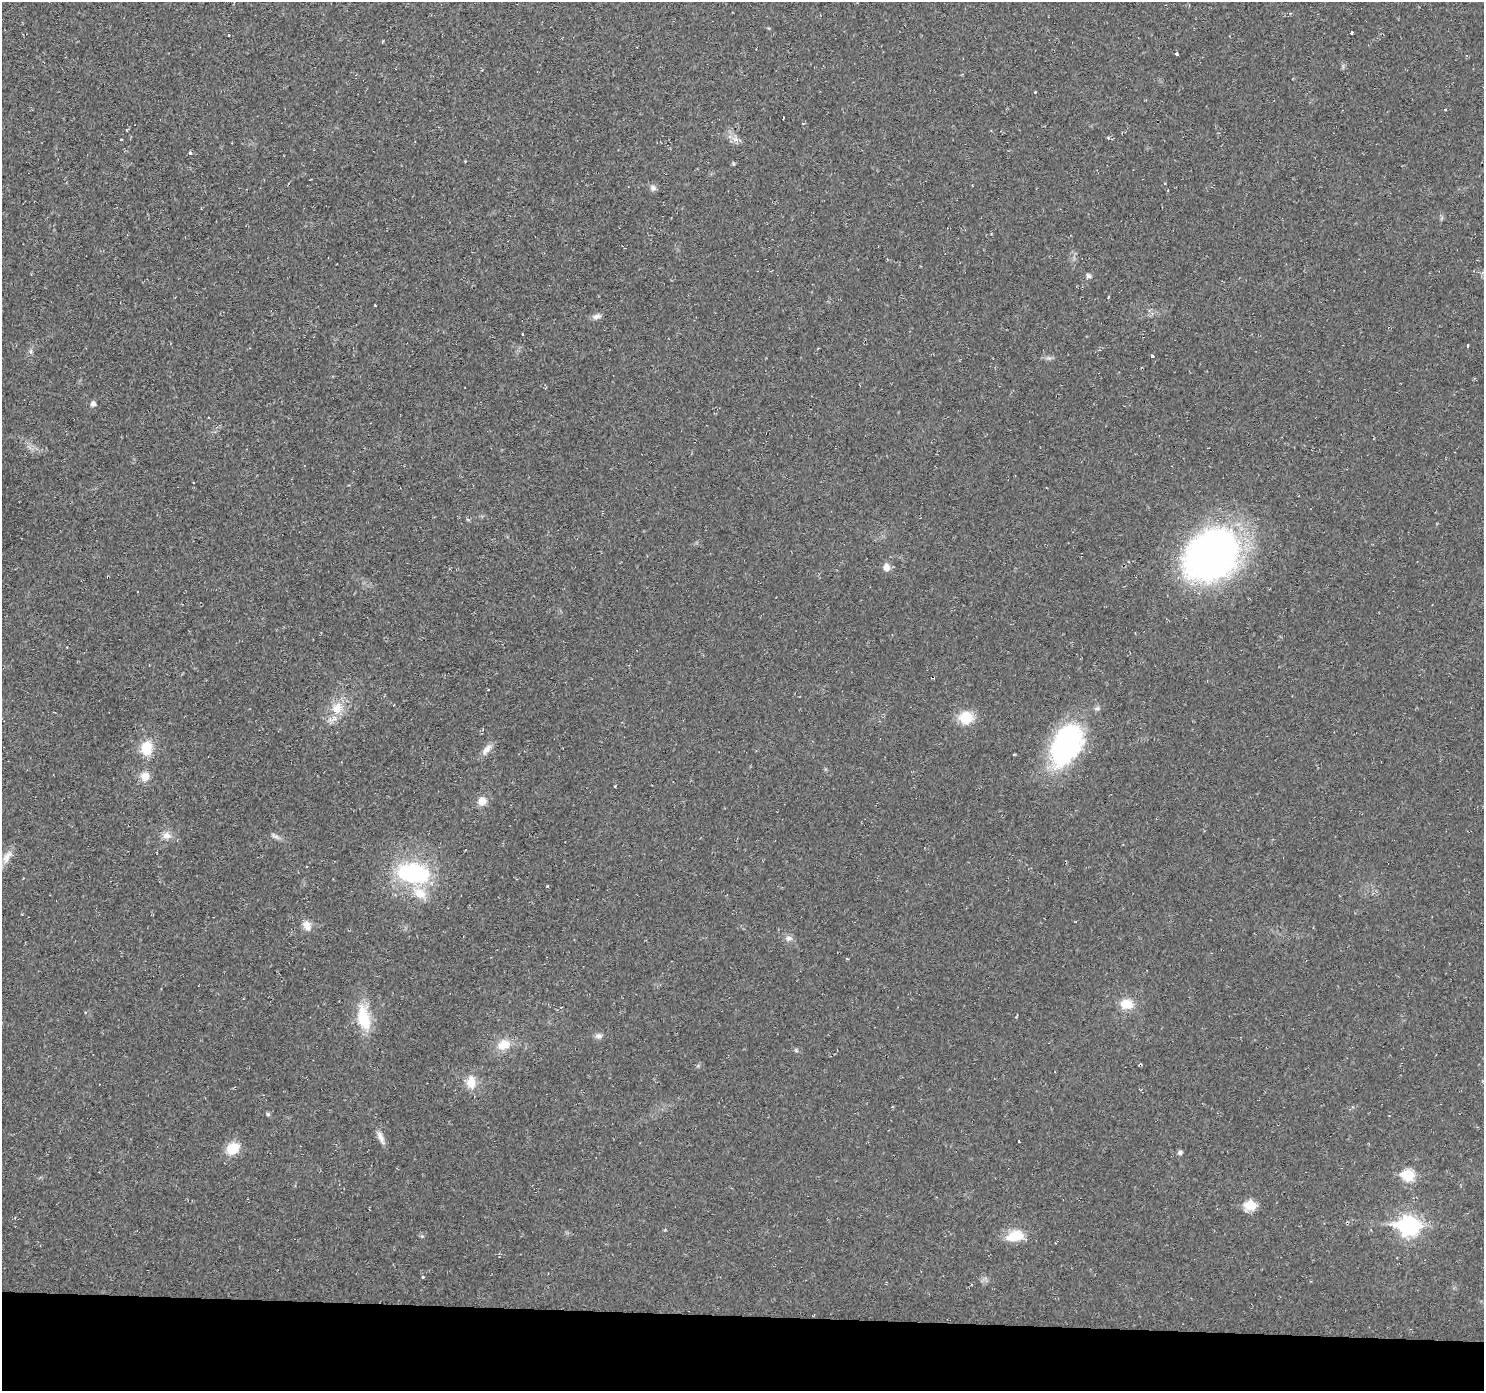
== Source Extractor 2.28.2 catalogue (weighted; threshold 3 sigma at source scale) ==
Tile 8 of 3 x 3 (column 2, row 3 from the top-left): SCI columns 1484-2965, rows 103-1491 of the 4448 x 4473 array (HDU 1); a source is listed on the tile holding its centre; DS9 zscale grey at full resolution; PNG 1486 x 1393 px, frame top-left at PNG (2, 2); no overlay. Shown black and unused: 5% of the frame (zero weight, under 2 of 3 exposures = <1% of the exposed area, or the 3 px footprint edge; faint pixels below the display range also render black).
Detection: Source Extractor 2.28.2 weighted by HDU 2 'WHT'; one run over the whole footprint, this tile lists its part. Background 0.0201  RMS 0.006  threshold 0.0269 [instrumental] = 3 sigma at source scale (4.5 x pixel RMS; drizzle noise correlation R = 1.50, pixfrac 1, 0.05/0.05 arcsec/px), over >= 5 px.
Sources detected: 54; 3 cosmic-ray / hot-pixel residue — not listed; the other 51 listed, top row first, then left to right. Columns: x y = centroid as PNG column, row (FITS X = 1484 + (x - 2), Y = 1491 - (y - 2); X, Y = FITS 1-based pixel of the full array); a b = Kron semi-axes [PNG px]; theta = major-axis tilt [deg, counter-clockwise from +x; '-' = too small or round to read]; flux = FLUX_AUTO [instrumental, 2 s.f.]
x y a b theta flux
1352 33 3 3 - 2.4
1177 54 4 3 - 4.6
1035 92 3 3 - 0.74
783 118 3 2 - 1.1
190 153 3 3 - 9.9
734 164 5 3 - 0.58
653 188 8 8 - 2.1
1088 276 7 6 - 1.5
1108 297 3 3 - 0.95
375 305 3 2 - 0.91
597 316 11 6 14 2.6
522 334 3 3 - 1.3
1467 346 3 3 - 1
31 352 8 4 83 1.3
1152 356 4 3 - 3
93 404 5 5 - 2.4
1212 554 61 47 46 230
886 567 9 7 -75 4.1
488 689 3 2 - 0.64
337 708 17 14 66 11
966 718 17 15 4 13
1066 744 48 29 64 93
147 748 15 12 86 13
487 749 17 8 50 4.1
145 776 10 9 - 6.4
615 786 3 3 - 0.45
482 801 10 9 - 5.3
167 835 12 9 -6 4
275 836 13 5 -26 1.9
7 858 16 9 73 4.7
413 873 32 19 -9 66
419 893 20 13 -31 11
307 926 14 9 -62 4.5
788 938 11 7 3 2.3
1127 1004 15 12 -6 9.3
363 1017 31 15 -80 21
598 1036 8 7 - 2.1
504 1045 15 11 19 9.5
796 1050 6 4 -56 0.79
1140 1065 4 3 - 0.73
471 1082 16 11 -89 8.3
268 1114 6 4 -47 0.88
381 1137 18 6 -66 3.8
1019 1142 3 3 - 0.7
233 1148 13 11 33 12
1180 1153 5 5 - 1.7
1408 1175 7 6 - 38
1250 1205 6 6 - 28
1409 1226 9 8 - 260
1015 1236 22 13 10 13
423 1277 4 3 - 0.54
Overlapping masked pixels (flux is a lower limit): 1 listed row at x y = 1140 1065
Unlisted compact peaks at least as high as the median listed source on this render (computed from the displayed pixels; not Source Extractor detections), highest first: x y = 547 886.